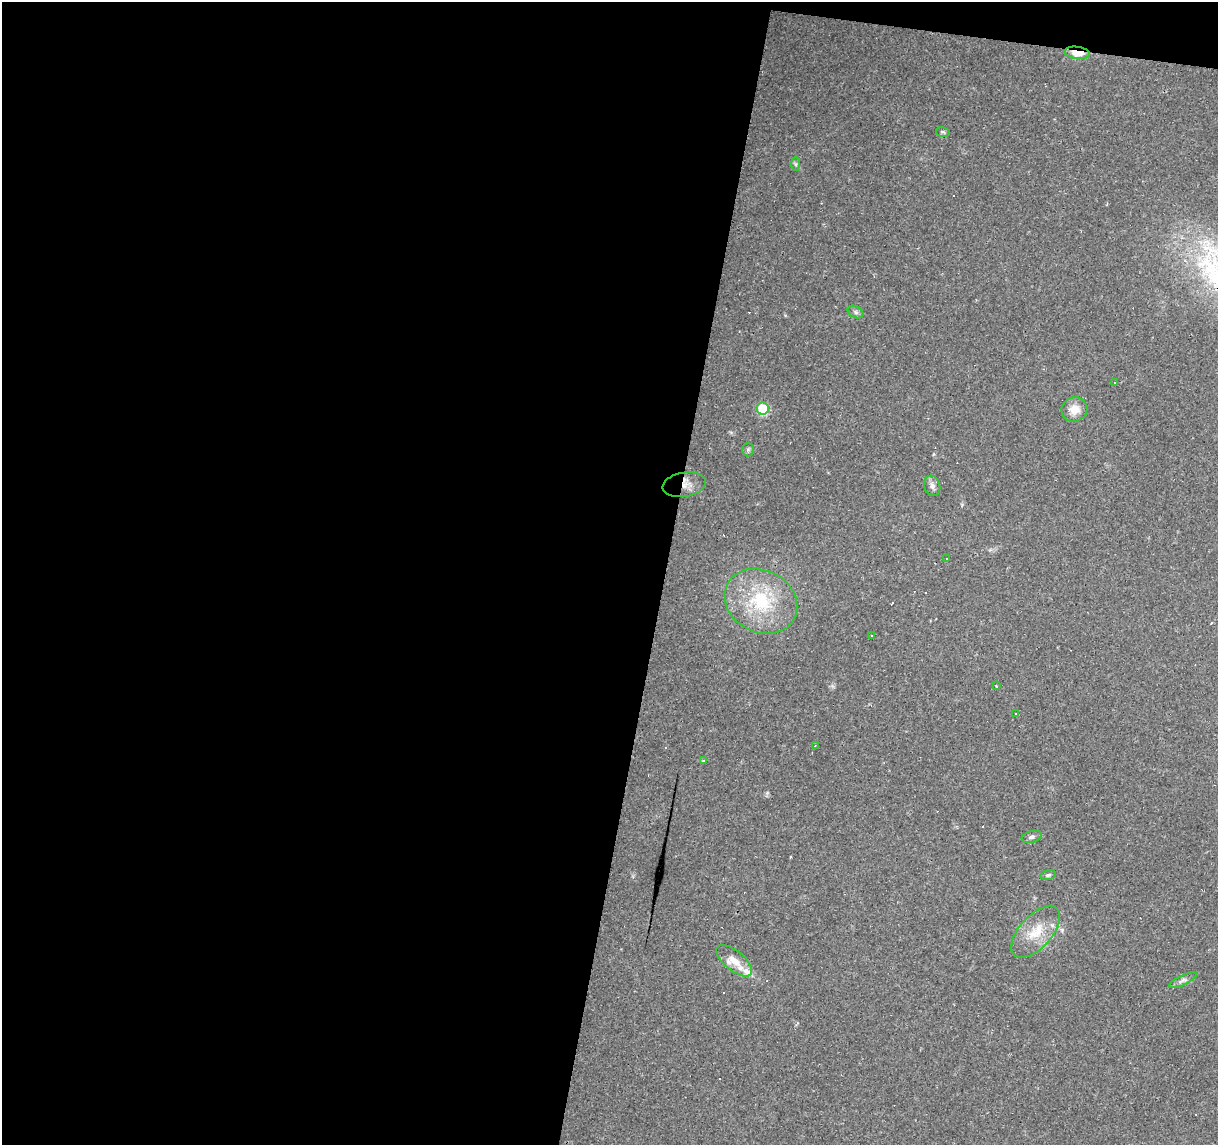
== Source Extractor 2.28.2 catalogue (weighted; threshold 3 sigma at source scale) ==
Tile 1 of 4 x 4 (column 1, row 1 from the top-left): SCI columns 5-1220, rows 3713-4855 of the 4869 x 5077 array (HDU 1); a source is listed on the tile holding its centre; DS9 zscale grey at full resolution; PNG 1220 x 1147 px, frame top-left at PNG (2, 2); each listed source drawn as its Kron ellipse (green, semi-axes under 4 px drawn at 4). Shown black and unused: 56% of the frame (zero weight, under 2 of 3 exposures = <1% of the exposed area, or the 3 px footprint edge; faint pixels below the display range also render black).
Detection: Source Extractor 2.28.2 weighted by HDU 2 'WHT'; one run over the whole footprint, this tile lists its part. Background 0.0556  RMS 0.0046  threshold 0.0207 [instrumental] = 3 sigma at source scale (4.5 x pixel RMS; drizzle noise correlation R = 1.50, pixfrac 1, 0.0396/0.0396 arcsec/px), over >= 5 px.
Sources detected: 37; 14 cosmic-ray / hot-pixel residue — neither listed nor drawn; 1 inside a brighter listed object's ellipse — not listed separately; the other 22 listed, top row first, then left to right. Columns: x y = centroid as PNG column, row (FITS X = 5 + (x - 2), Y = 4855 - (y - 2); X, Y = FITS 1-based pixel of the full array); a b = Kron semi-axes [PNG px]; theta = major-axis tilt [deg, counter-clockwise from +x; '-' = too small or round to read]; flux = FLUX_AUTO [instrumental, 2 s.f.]
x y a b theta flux
1077 53 13 6 -8 8
943 132 7 5 -15 0.81
796 164 7 4 -89 0.75
856 312 8 5 -28 1.2
1115 382 2 2 - 0.36
763 409 6 6 - 24
1074 409 13 12 - 5.6
748 450 7 6 - 0.89
684 485 21 12 9 5.6
932 486 10 8 -66 2
946 559 3 3 - 1.3
761 601 38 31 -29 33
872 636 3 2 - 0.48
996 686 3 2 - 0.33
1015 713 2 2 - 0.41
815 746 3 3 - 0.88
704 761 3 3 - 1.9
1032 837 10 6 17 1.4
1048 875 8 5 11 1
1036 932 32 16 48 12
734 961 21 10 -39 7
1183 980 15 5 26 1.6
Overlapping masked pixels (flux is a lower limit): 2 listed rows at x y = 1077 53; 684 485